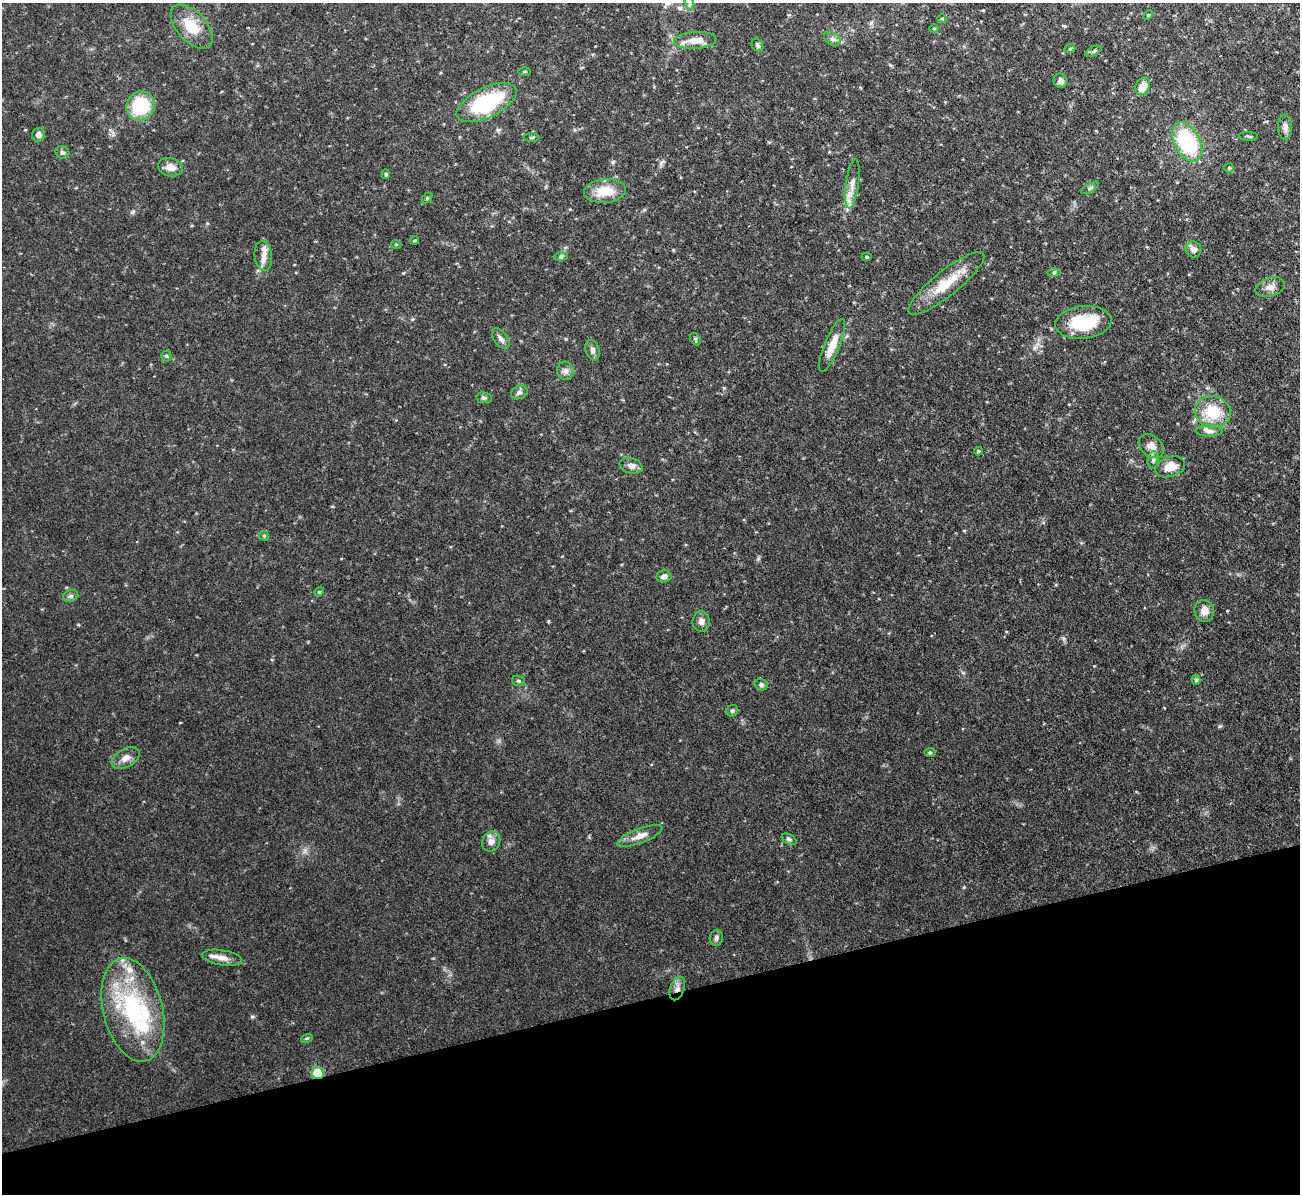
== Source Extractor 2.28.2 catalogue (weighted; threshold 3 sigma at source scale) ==
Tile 14 of 4 x 4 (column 2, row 4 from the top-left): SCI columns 1299-2596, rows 142-1333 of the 5192 x 5173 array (HDU 1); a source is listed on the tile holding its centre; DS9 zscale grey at full resolution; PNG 1302 x 1196 px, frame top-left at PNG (2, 3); each listed source drawn as its Kron ellipse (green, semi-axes under 4 px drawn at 4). Shown black and unused: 16% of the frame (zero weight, under 3 of 4 exposures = <1% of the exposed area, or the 3 px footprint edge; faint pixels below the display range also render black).
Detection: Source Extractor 2.28.2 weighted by HDU 2 'WHT'; one run over the whole footprint, this tile lists its part. Background 0.103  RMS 0.0052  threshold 0.0233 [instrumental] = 3 sigma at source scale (4.5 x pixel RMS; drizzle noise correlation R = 1.50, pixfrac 1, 0.05/0.05 arcsec/px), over >= 5 px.
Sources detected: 78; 4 inside a brighter listed object's ellipse — not listed separately; the other 74 listed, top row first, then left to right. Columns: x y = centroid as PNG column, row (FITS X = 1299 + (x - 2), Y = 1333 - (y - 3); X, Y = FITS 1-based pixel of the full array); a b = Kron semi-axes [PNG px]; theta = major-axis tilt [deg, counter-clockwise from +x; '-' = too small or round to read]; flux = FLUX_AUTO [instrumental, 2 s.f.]
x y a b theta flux
689 3 7 4 -71 1.1
1148 15 5 3 - 0.46
942 18 5 3 - 0.58
192 27 26 14 -48 14
934 28 5 3 - 0.51
832 39 9 6 -27 1.7
695 40 21 8 3 6.8
757 45 7 5 -57 1.2
1070 49 5 3 - 0.47
1094 51 8 4 27 1
524 72 6 3 1 0.65
1060 81 7 6 - 2.1
1143 86 9 6 62 6.1
487 103 33 15 26 48
140 106 15 14 - 28
1285 127 12 7 -88 2.5
38 135 7 6 - 2.3
1249 136 9 3 -3 0.79
532 137 8 3 1 0.76
1187 142 21 12 -63 47
62 152 7 6 - 1.3
170 167 12 9 -13 4.8
1229 168 5 5 - 0.7
386 174 5 4 - 0.77
852 184 25 6 82 4.9
1090 188 10 3 30 0.86
605 191 21 11 5 13
427 198 6 4 45 0.63
415 240 4 3 - 0.57
396 244 5 3 - 0.47
1193 249 8 7 - 3.1
263 256 15 9 -83 4.4
561 257 7 4 1 0.99
867 257 5 4 - 0.71
1054 272 6 4 2 0.92
946 283 47 12 39 16
1270 287 15 9 18 3.6
1083 322 28 16 6 25
501 339 12 6 -54 2
695 339 7 4 -61 0.87
832 345 28 7 67 8.6
593 350 10 7 -72 2.1
166 356 5 5 - 0.73
566 371 9 8 - 2.2
519 392 8 6 23 1.6
484 398 8 5 -9 1.1
1213 412 18 15 -13 17
1209 431 13 5 -1 2.4
1151 446 14 10 -40 4.9
978 451 4 3 - 0.65
1153 460 9 5 81 1.4
631 466 12 7 -17 3
1170 467 15 9 20 7.1
264 536 5 4 - 0.62
664 576 7 6 - 2.1
319 592 5 4 - 0.6
71 596 8 6 19 1.3
1204 611 11 9 -71 4.1
701 622 10 8 -88 2.8
1196 680 5 4 - 0.83
518 681 6 5 - 0.83
761 685 7 6 - 1.4
732 711 6 5 - 1.1
930 752 6 4 0 0.72
126 758 15 9 31 4
640 836 24 7 21 5.3
789 839 8 5 -29 1.1
491 841 10 8 59 3.3
716 938 8 6 85 1.5
222 958 20 7 -9 4.7
677 988 12 7 69 3.1
133 1010 53 29 -76 61
307 1038 6 3 18 0.66
318 1073 6 5 - 21
Overlapping masked pixels (flux is a lower limit): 2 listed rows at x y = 677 988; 318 1073
Isophote crosses this tile's border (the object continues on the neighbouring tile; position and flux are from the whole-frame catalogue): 1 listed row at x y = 689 3
Unlisted compact peaks at least as high as the median listed source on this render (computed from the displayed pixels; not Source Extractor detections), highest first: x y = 252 1017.